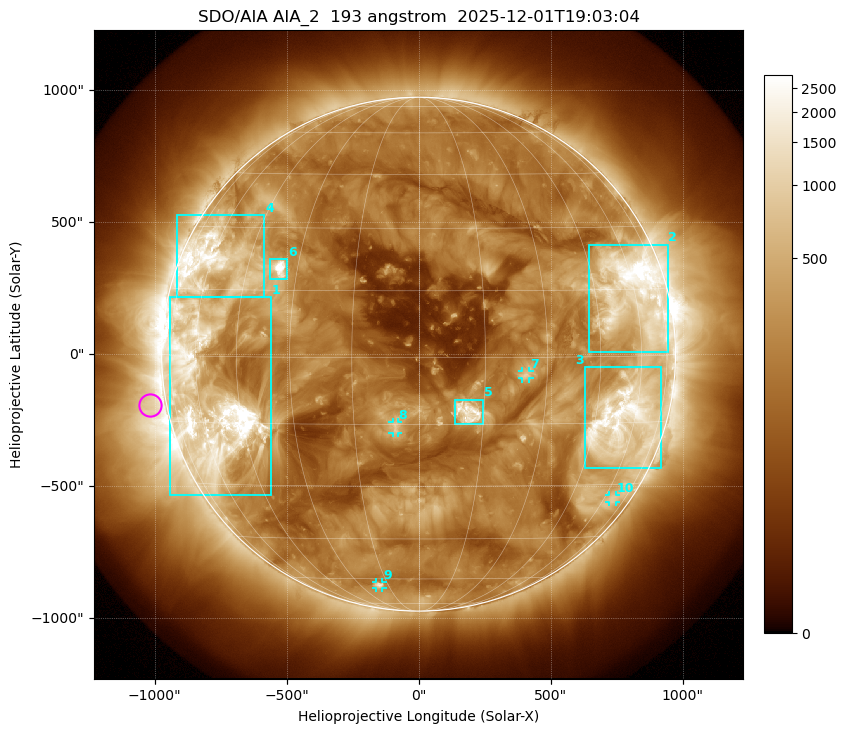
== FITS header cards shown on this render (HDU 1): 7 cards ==
TELESCOP= 'SDO/AIA '           / For AIA: SDO/AIA
INSTRUME= 'AIA_2   '           / For AIA: AIA_ATA1, AIA_ATA2, AIA_ATA3 or AIA_AT
WAVELNTH=                  193 / [angstrom] Wavelength
WAVEUNIT= 'angstrom'           / Wavelength unit: angstrom
DATE-OBS= '2025-12-01T19:03:04.843' / [ISO] Date when observation started; ISO 8
CTYPE1  = 'HPLN-TAN'           / CTYPE1: HPLN
CTYPE2  = 'HPLT-TAN'           / CTYPE2: HPLT

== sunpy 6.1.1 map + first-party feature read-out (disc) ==
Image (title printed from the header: SDO/AIA AIA_2  193 angstrom  2025-12-01T19:03:04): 1024 x 1024 px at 2.4 arcsec/px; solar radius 974 arcsec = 406 px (full disc in frame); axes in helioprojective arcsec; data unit not stated in the header (colour bar unlabelled)
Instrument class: DISC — disc imager (sunpy class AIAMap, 193 A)
Bright regions (active regions / flare kernels): reference = the median radial profile (limb darkening/brightening removed); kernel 9 px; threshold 5 sigma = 521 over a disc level ~193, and >= 1.15x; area >= 12 px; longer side >= 10 px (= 24 arcsec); searched inside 0.97 R_sun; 10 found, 10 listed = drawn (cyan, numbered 1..; 4 of them under ~33 arcsec drawn as corner ticks so the feature stays visible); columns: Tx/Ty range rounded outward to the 5 arcsec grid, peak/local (2 s.f.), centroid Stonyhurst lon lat
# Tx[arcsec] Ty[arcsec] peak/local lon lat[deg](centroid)
1 -945..-560 -535..215 24 -57 -10
2 645..945 10..415 20 +59 +14
3 625..920 -430..-50 12 +55 -15
4 -915..-585 215..525 10 -59 +21
5 135..245 -265..-170 14 +11 -12
6 -565..-500 280..360 19 -35 +20
7 390..420 -90..-65 5.5 +25 -4
8 -100..-80 -300..-255 5.3 -5 -16
9 -160..-135 -885..-865 5.5 -20 -63
10 720..750 -560..-535 3.3 +65 -34
Off-limb structures (1.02-1.3 R_sun): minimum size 162 px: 2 found; the strongest spans PA ~65..135 deg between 1.02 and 1.3 R_sun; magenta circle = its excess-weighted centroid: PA ~100 deg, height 1.06 R_sun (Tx ~-1020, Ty ~-190 arcsec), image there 2.8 x the reference